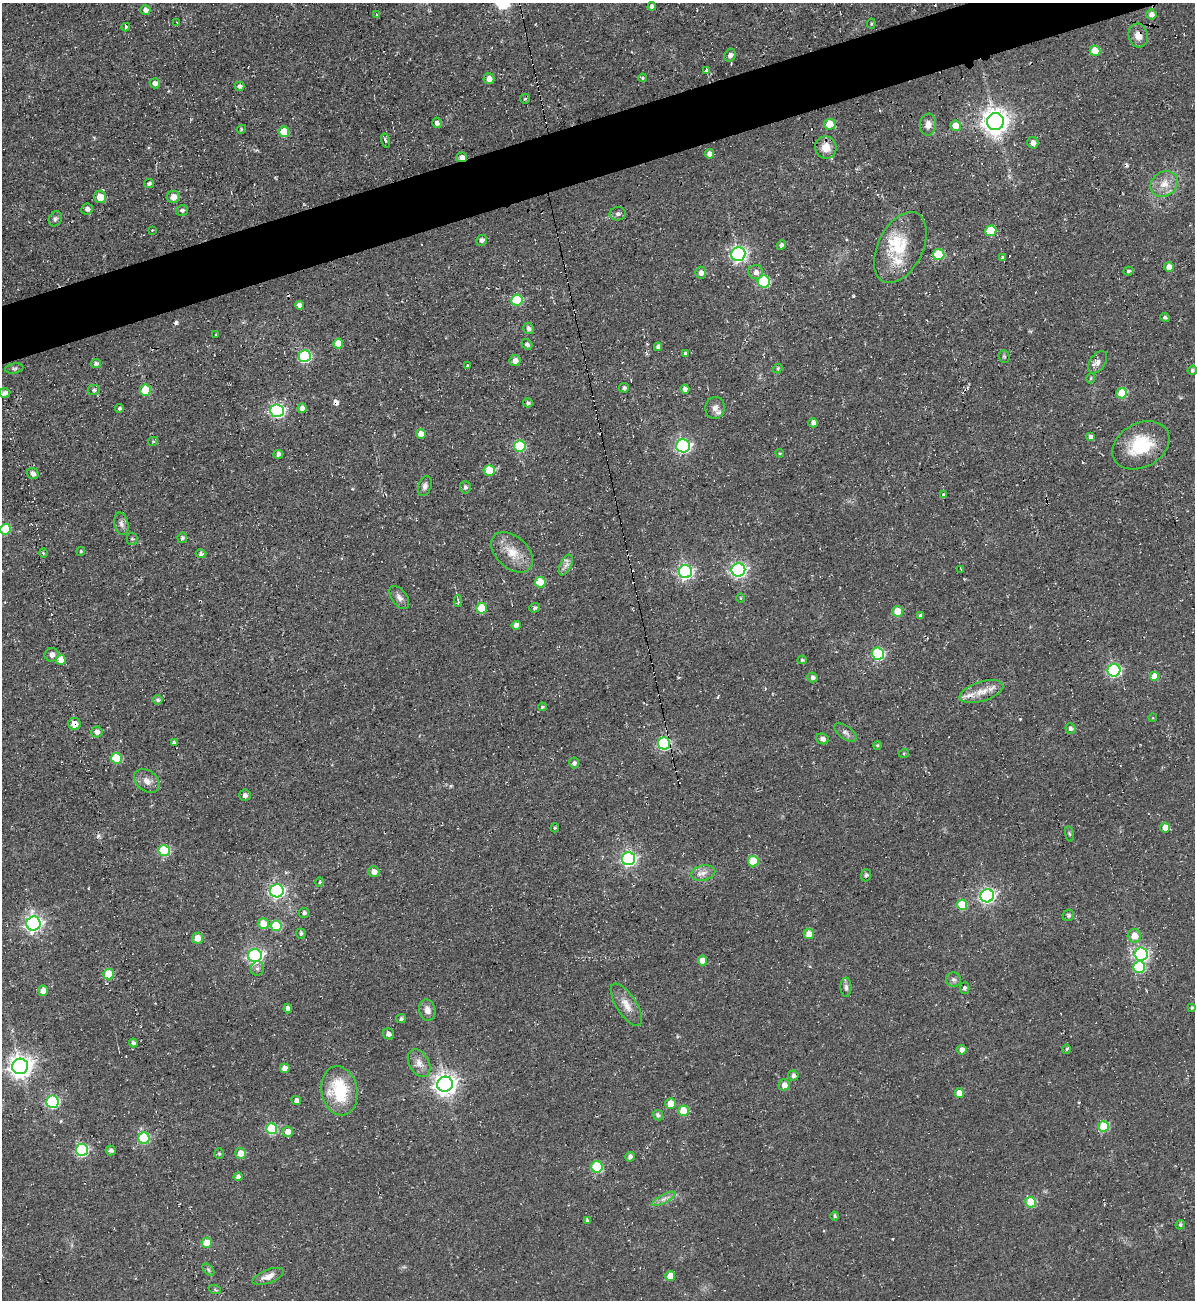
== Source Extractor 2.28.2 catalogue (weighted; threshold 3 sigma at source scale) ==
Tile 10 of 4 x 4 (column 2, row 3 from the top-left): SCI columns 1454-2646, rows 1334-2631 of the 5180 x 5227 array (HDU 1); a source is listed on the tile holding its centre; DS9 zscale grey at full resolution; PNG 1197 x 1302 px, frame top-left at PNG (2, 3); each listed source drawn as its Kron ellipse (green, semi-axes under 4 px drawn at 4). Shown black and unused: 4% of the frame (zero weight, under 2 of 3 exposures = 2% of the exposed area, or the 3 px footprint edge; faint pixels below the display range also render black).
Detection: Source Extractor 2.28.2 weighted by HDU 2 'WHT'; one run over the whole footprint, this tile lists its part. Background 0.0433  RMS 0.0078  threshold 0.0349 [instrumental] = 3 sigma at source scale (4.5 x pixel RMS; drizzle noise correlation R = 1.50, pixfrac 1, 0.05/0.05 arcsec/px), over >= 5 px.
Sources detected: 226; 9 cosmic-ray / hot-pixel residue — neither listed nor drawn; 4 inside a brighter listed object's ellipse — not listed separately; the other 213 listed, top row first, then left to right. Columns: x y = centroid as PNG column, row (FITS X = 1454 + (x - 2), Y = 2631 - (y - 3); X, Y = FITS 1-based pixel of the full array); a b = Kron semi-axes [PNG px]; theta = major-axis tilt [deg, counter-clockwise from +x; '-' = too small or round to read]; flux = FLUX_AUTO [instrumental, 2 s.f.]
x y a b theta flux
652 6 4 4 - 3.1
145 10 5 5 - 3.7
376 14 3 2 - 1.1
1151 14 5 5 - 5.1
177 23 3 3 - 1
871 24 5 3 - 0.84
126 27 4 3 - 13
1138 35 12 9 -76 7
1095 51 5 5 - 17
730 55 6 5 - 2.8
706 70 4 3 - 7.4
642 78 4 3 - 1
489 79 5 5 - 4.5
155 83 5 5 - 3.9
240 86 5 4 - 2.5
525 99 5 4 - 1.1
995 122 8 8 - 790
437 123 5 4 - 3.1
830 124 6 5 - 14
928 125 11 8 82 5
956 126 5 5 - 11
242 129 4 3 - 0.8
284 132 5 5 - 19
386 140 7 4 -75 1.7
1033 143 6 5 - 3.2
826 147 11 10 - 10
709 154 4 4 - 4
462 157 5 5 - 4.6
149 183 5 4 - 1.8
1164 184 14 12 35 9.9
100 197 6 6 - 12
173 197 6 6 - 5.9
87 209 6 5 - 2.8
182 210 6 5 - 2.5
618 214 8 6 5 2.4
55 219 8 6 64 1.9
152 230 3 3 - 0.51
991 231 5 5 - 31
482 240 5 5 - 2.8
781 245 5 4 - 2.3
900 248 38 22 63 31
738 254 7 7 - 200
939 254 6 5 - 37
1003 257 3 3 - 8.2
1169 267 5 4 - 6.7
1128 271 5 4 - 1.6
756 272 7 7 - 4.5
701 273 6 5 - 3.7
764 282 6 6 - 66
517 300 5 5 - 44
299 305 4 4 - 3.6
1165 317 5 4 - 1.4
529 329 6 5 - 2.8
216 334 2 2 - 0.78
338 344 5 4 - 15
527 344 6 4 -39 1.9
658 347 4 4 - 2.4
685 354 4 4 - 1.9
305 356 6 6 - 89
1004 356 6 5 - 1.4
515 361 5 5 - 4.4
1098 362 12 7 56 4.2
96 364 5 4 - 2.4
467 365 3 2 - 0.7
14 368 9 5 9 1.6
778 368 5 4 - 1.3
1192 370 5 4 - 1.6
1091 378 5 4 - 1.1
624 388 5 5 - 1.6
685 389 4 4 - 3.7
94 390 6 5 - 1.5
145 390 5 5 - 26
4 393 6 4 3 2.9
1122 393 5 5 - 37
528 403 5 4 - 1.6
120 408 4 4 - 1.8
302 408 4 4 - 4.5
715 408 11 10 - 3.9
277 411 6 6 - 150
813 423 5 4 - 3.7
421 434 5 5 - 8.9
1091 437 4 4 - 2.9
153 441 5 4 - 0.98
1141 445 30 22 29 37
520 446 6 5 - 48
683 446 7 6 - 170
780 453 4 4 - 0.85
278 454 5 4 - 2.8
489 471 5 5 - 17
33 474 6 5 - 3.1
425 486 10 6 71 2.9
465 487 6 5 - 2.4
944 495 3 3 - 13
121 524 11 7 -77 3.4
6 529 5 5 - 29
182 538 5 4 - 1.5
132 539 6 5 - 1.5
81 551 4 4 - 1.2
512 552 24 16 -43 16
43 553 4 3 - 0.92
201 554 5 4 - 2
566 565 11 5 64 3.3
961 569 3 2 - 0.98
738 570 7 6 - 200
685 572 6 6 - 160
540 582 5 5 - 20
399 598 13 7 -55 3.8
740 598 5 3 - 0.64
458 601 6 3 -90 1.5
481 608 5 5 - 27
535 608 5 4 - 1.6
898 611 5 5 - 17
920 616 4 4 - 1.5
516 625 5 4 - 4.6
878 654 6 6 - 84
52 655 7 7 - 4.2
61 660 5 5 - 19
802 660 4 4 - 1.1
1114 670 6 6 - 110
1155 676 5 5 - 13
813 677 5 5 - 2.3
981 692 23 9 17 11
158 700 5 4 - 1.8
542 707 4 3 - 0.93
1153 718 4 3 - 0.58
74 724 6 6 - 9.7
1070 729 5 5 - 2.2
97 732 5 5 - 4.3
846 733 13 6 -35 3.1
823 739 6 5 - 2.9
174 743 4 4 - 1.8
664 743 6 6 - 95
877 745 4 4 - 1
904 753 5 3 - 0.71
116 758 5 5 - 28
574 763 5 5 - 2.4
147 781 14 10 -38 5.9
245 795 6 5 - 2.6
555 828 4 3 - 0.91
1165 828 5 5 - 7.3
1069 834 8 4 -81 1.1
164 851 6 5 - 61
628 859 6 6 - 180
753 861 5 5 - 24
374 872 5 5 - 5.6
703 873 12 7 13 4.9
866 875 6 5 - 1.4
320 882 5 3 - 0.79
277 891 7 6 - 200
987 896 7 6 - 190
962 905 5 5 - 24
304 913 5 5 - 2.2
1068 915 6 5 - 1.7
33 924 7 7 - 260
263 924 5 5 - 13
276 926 5 5 - 30
301 934 5 5 - 1.5
809 934 5 5 - 8.5
1134 936 7 6 - 10
198 938 5 5 - 9.5
1141 954 6 6 - 170
255 955 7 6 - 190
702 961 5 4 - 8
1139 967 6 6 - 44
257 968 7 6 - 2.2
109 974 5 5 - 21
954 980 7 7 - 2.3
846 987 9 5 -89 2.6
964 988 5 5 - 1.7
43 991 5 5 - 9.6
626 1005 24 10 -57 9.1
1192 1007 3 3 - 1.1
288 1009 4 4 - 4.3
427 1010 10 8 -77 5.1
401 1019 5 4 - 2
388 1034 6 5 - 3.1
133 1043 4 4 - 2
1066 1049 5 4 - 1.2
962 1050 5 5 - 3.8
419 1063 15 9 -60 6.5
20 1066 8 7 - 590
285 1068 5 4 - 7.1
793 1075 5 5 - 2.5
445 1084 8 7 - 540
784 1085 5 5 - 5.3
339 1091 25 18 -79 42
959 1093 5 4 - 7.4
296 1100 5 4 - 3
52 1102 6 6 - 100
670 1104 5 5 - 9.8
683 1111 5 5 - 21
658 1115 5 5 - 2.2
1104 1126 5 5 - 32
272 1129 5 5 - 45
288 1132 5 5 - 8.4
144 1138 5 5 - 49
82 1150 6 6 - 83
111 1150 5 5 - 2.6
241 1153 5 5 - 8.8
219 1154 5 4 - 0.94
630 1157 5 4 - 2.9
597 1167 6 5 - 48
238 1177 4 4 - 2.7
664 1199 13 4 28 3.6
1030 1202 5 5 - 33
835 1216 4 4 - 1.5
587 1221 4 4 - 1.7
1180 1225 5 4 - 1.3
207 1243 5 5 - 12
208 1270 7 4 -46 1.3
268 1276 16 6 21 5.5
670 1276 5 5 - 11
215 1290 6 4 -20 0.99
Overlapping masked pixels (flux is a lower limit): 4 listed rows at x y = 1138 35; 462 157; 74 724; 664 743